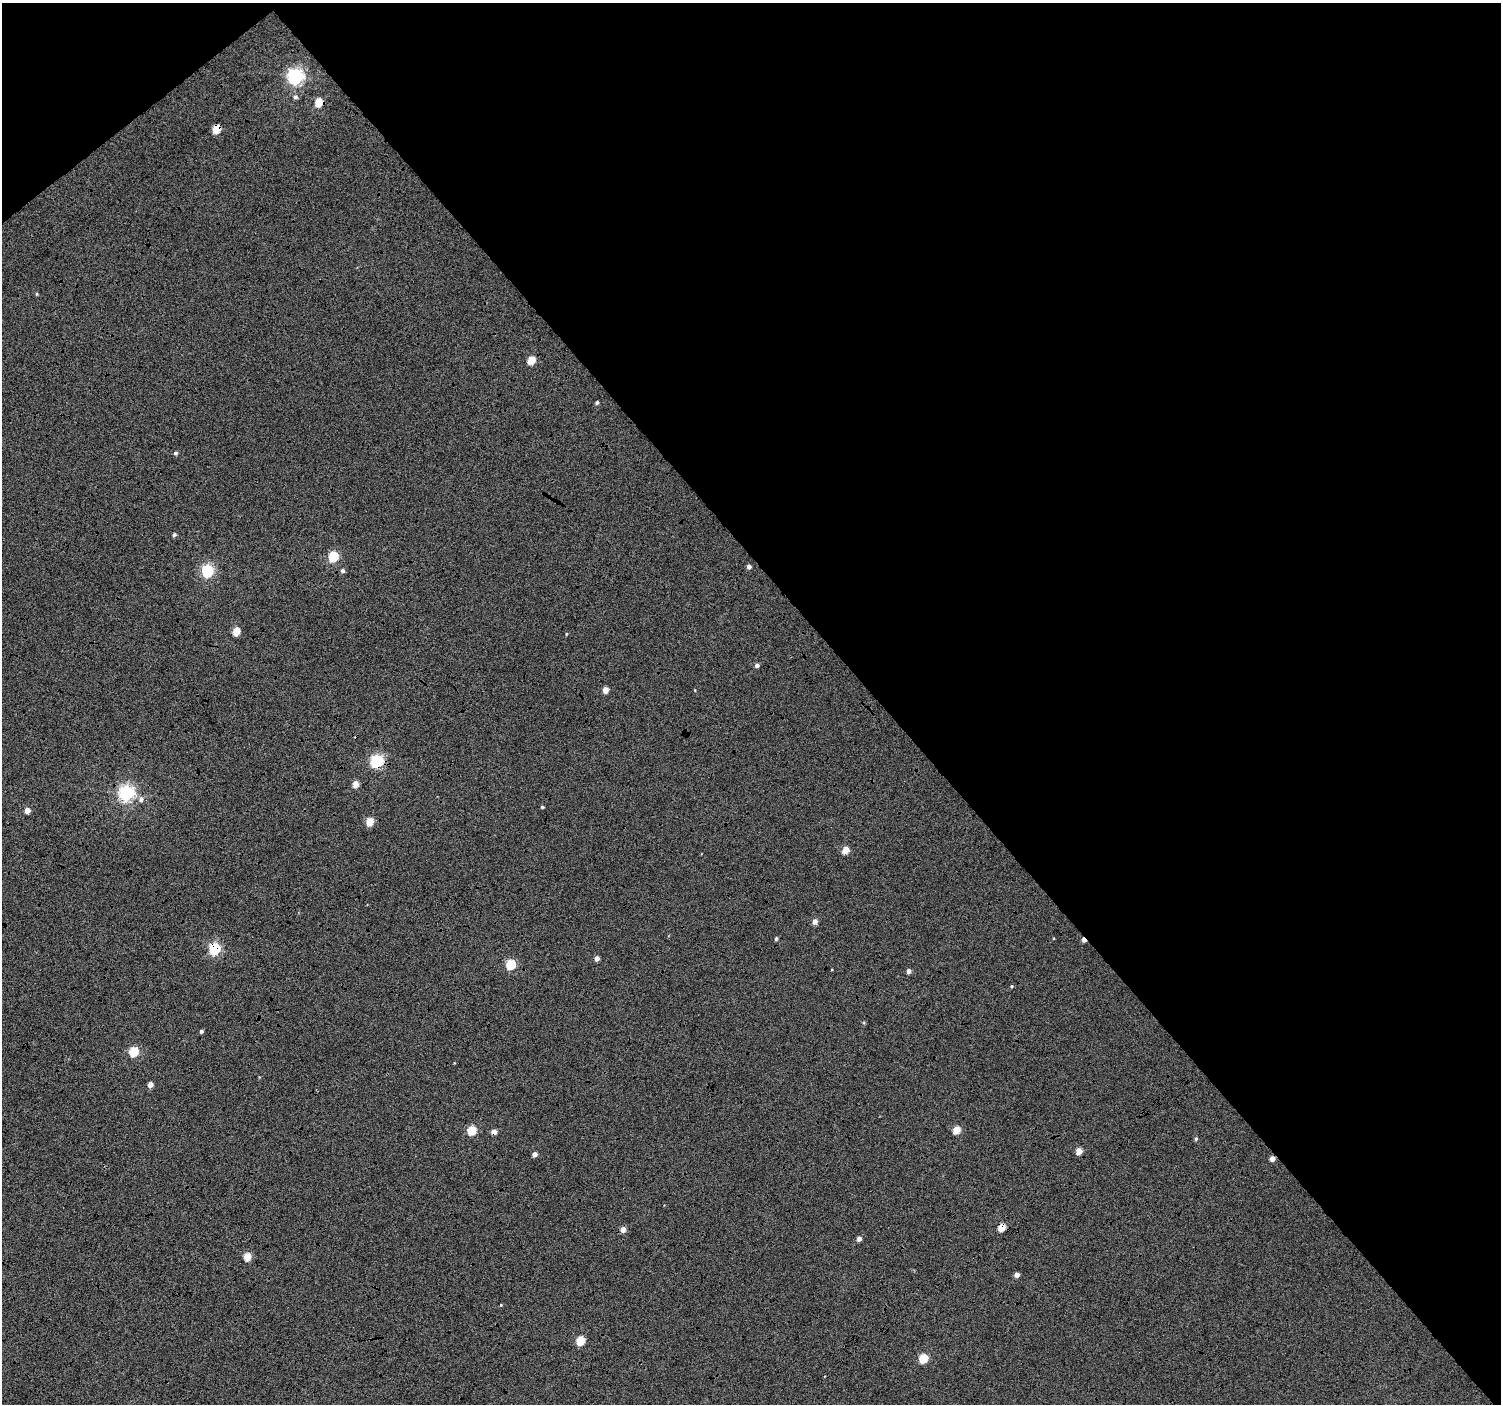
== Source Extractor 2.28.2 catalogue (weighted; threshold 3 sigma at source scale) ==
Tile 3 of 4 x 4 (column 3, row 1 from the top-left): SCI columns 3007-4505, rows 4413-5814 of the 6003 x 5959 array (HDU 1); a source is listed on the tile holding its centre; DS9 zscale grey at full resolution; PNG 1503 x 1406 px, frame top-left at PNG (2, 3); no overlay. Shown black and unused: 43% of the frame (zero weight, under 4 of 12 exposures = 2% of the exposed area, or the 3 px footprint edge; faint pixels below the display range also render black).
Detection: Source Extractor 2.28.2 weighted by HDU 2 'WHT'; one run over the whole footprint, this tile lists its part. Background -0.0512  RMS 0.021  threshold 0.086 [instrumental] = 3 sigma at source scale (4.09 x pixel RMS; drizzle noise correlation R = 1.36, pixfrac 0.8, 0.0396/0.0396 arcsec/px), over >= 5 px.
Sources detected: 52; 2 cosmic-ray / hot-pixel residue — not listed; the other 50 listed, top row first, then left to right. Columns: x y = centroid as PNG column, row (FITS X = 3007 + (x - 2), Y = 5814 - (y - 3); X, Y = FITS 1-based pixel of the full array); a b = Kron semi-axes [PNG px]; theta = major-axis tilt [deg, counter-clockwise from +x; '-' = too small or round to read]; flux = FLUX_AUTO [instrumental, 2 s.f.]
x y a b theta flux
295 76 7 6 - 610
295 97 6 6 - 4.8
319 102 6 5 - 48
217 128 6 5 - 60
36 294 5 3 - 1.8
531 360 5 5 - 47
597 403 4 3 - 4.3
175 453 5 4 - 4.1
174 535 5 4 - 4.1
333 556 6 5 - 110
749 566 4 4 - 7.2
207 571 6 5 - 260
343 571 5 5 - 5
236 631 5 5 - 42
566 634 4 3 - 1.7
757 665 4 4 - 7.1
605 690 5 4 - 21
377 761 7 6 - 290
355 784 5 5 - 19
126 793 6 6 - 580
141 799 8 7 - 7.7
542 807 4 3 - 2.8
27 810 4 4 - 14
370 822 5 5 - 51
846 850 5 4 - 31
815 922 5 4 - 13
776 939 4 4 - 3.8
215 949 6 5 - 220
597 958 4 4 - 9.6
510 964 5 5 - 110
909 971 4 4 - 9.2
1011 986 5 4 - 2.5
864 1022 5 4 - 2.3
201 1031 4 3 - 3.7
134 1052 5 5 - 100
150 1084 4 4 - 13
472 1130 5 5 - 79
956 1130 5 4 - 47
1196 1139 5 4 - 2.9
1079 1151 4 4 - 27
535 1154 4 4 - 11
1272 1159 4 4 - 16
1002 1227 5 4 - 44
623 1229 4 4 - 17
859 1239 4 4 - 9.9
247 1257 5 4 - 55
1017 1275 4 4 - 11
501 1305 3 3 - 1.4
581 1341 5 5 - 77
923 1358 5 5 - 81
Overlapping masked pixels (flux is a lower limit): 6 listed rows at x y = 319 102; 217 128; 377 761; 215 949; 1272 1159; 1002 1227